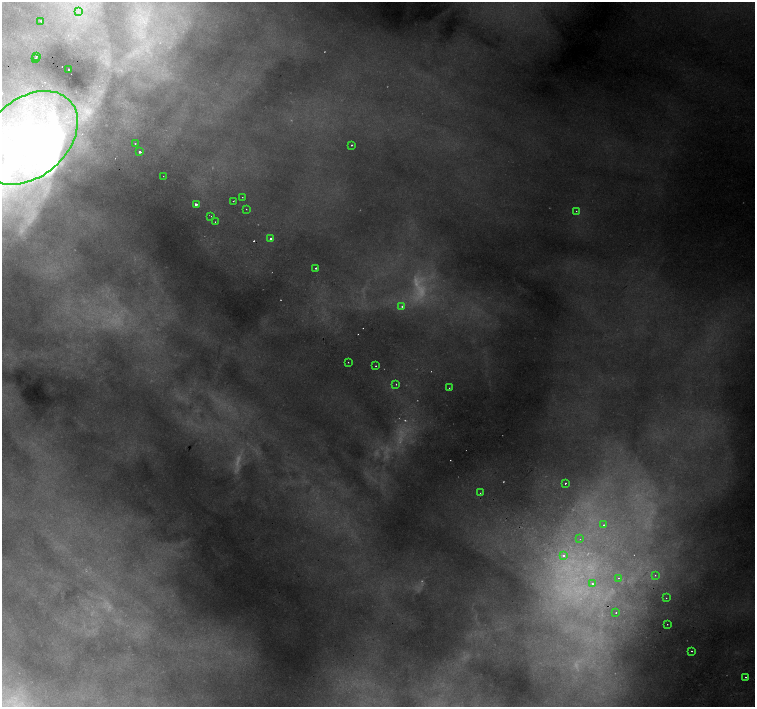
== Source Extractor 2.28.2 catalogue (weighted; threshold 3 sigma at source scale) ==
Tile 11 of 4 x 4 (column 3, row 3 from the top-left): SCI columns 3054-4558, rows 1670-3078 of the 6099 x 6091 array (HDU 1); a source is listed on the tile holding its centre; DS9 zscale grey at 2 x 2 block average (1 PNG px = mean of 2 x 2 image px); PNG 757 x 709 px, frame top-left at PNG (2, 2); each listed source drawn as its Kron ellipse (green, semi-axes under 4 px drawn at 4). Shown black and unused: <1% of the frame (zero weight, under 2 of 3 exposures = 3% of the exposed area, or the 3 px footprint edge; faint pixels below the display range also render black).
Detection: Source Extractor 2.28.2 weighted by HDU 2 'WHT'; one run over the whole footprint, this tile lists its part. Background 0.155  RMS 0.0095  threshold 0.0427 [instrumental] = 3 sigma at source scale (4.5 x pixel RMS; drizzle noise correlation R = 1.50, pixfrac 1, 0.0396/0.0396 arcsec/px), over >= 5 px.
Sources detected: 60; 15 too faint to see at this stretch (2 x 2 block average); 3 inside a brighter object's white glare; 5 cosmic-ray / hot-pixel residue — neither listed nor drawn; the other 37 listed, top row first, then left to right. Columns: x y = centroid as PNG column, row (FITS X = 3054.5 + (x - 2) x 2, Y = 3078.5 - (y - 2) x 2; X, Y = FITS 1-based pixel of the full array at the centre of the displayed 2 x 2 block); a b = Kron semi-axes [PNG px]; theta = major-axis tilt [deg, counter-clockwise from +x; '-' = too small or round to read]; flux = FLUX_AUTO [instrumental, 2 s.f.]
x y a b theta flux
78 12 4 2 - 3.5
41 21 2 2 - 14
36 56 2 2 - 4.8
35 58 2 2 - 4.6
69 69 2 2 - 23
29 138 56 39 41 550
135 144 2 2 - 2.1
351 145 2 2 - 2.9
140 152 2 2 - 7.8
163 176 2 2 - 0.94
242 197 2 2 - 1.2
233 201 2 2 - 1.9
196 205 2 2 - 17
246 209 2 2 - 1
576 211 2 2 - 1.5
211 216 2 2 - 2.6
215 222 2 2 - 1.1
271 238 2 2 - 41
316 268 2 2 - 3.4
402 306 3 3 - 3.3
348 362 2 2 - 1.9
376 366 2 2 - 1.9
396 384 2 2 - 4.1
449 388 2 2 - 1.3
565 483 2 2 - 7.8
480 493 2 2 - 1.4
603 525 2 2 - 6.2
580 539 2 2 - 1
563 556 2 2 - 9.1
655 575 2 2 - 1.7
618 578 2 2 - 2.1
593 584 3 2 - 3.7
666 598 2 2 - 1.2
616 613 2 2 - 3.1
667 624 2 2 - 3
692 651 2 2 - 2.9
745 677 2 2 - 2.9
Isophote crosses this tile's border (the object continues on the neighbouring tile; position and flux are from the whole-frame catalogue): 1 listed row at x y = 29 138
Diffuse or blended objects may show on this block-average render without a row.